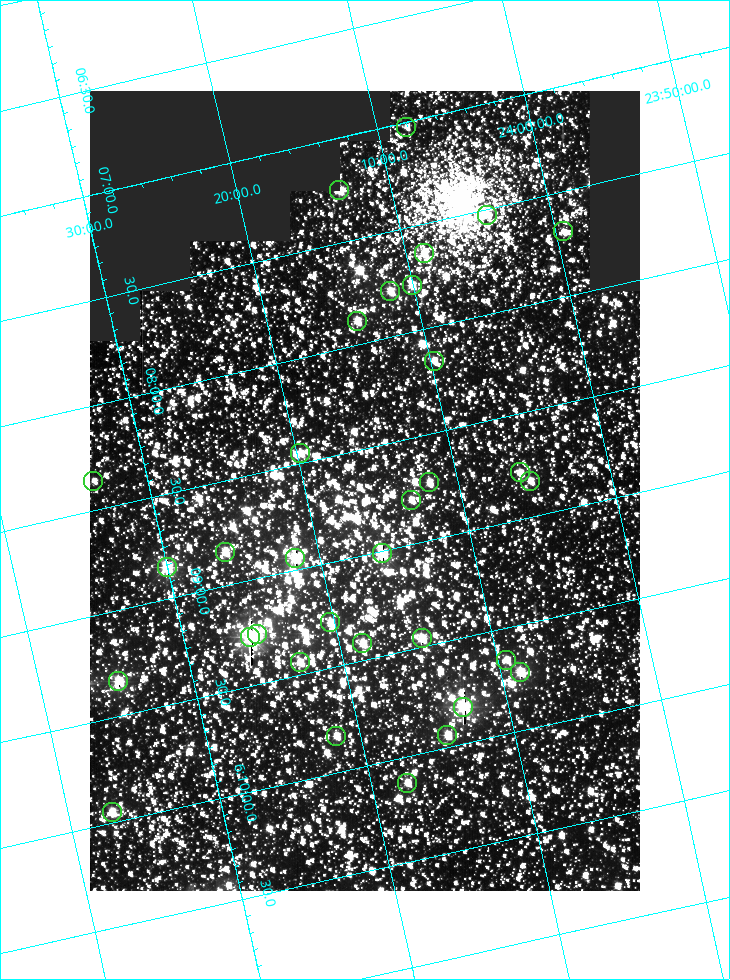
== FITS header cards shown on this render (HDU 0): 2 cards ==
NAXIS1  =                  550
NAXIS2  =                  800

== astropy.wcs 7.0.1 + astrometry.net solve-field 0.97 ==
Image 550 x 800 px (HDU 0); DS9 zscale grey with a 90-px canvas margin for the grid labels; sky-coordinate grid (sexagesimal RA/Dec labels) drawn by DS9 from the SOLVED WCS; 33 Tycho-2 reference stars matched to detected sources circled (green)
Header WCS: RA---TAN/DEC--TAN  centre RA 06:08:42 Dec +24:16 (92.17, +24.27 deg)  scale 3.98 arcsec/px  FOV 36.4' x 53.0'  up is -103 deg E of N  parity normal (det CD < 0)
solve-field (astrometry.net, Tycho-2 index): VERIFIED the header's WCS against the Tycho-2 star catalogue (verified at 3 index scales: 18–32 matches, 0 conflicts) and refined it, rather than solving blind
Solved WCS: RA---TAN-SIP/DEC--TAN-SIP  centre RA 06:08:42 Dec +24:16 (92.17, +24.27 deg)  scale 3.98 arcsec/px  FOV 36.5' x 53.0'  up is -103 deg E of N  parity normal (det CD < 0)
The solver's refit moves the header's centre by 0.21 arcsec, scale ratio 1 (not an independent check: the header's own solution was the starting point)
Tycho-2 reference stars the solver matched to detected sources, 33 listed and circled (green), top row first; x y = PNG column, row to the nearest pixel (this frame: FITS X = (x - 90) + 1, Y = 800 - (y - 91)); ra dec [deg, ICRS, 3 dp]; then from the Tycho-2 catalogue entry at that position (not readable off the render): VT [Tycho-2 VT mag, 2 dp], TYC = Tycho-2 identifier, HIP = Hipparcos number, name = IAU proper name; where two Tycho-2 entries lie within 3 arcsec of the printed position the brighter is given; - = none
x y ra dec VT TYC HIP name
406 127 91.756 +24.135 11.55 1864-383-1 - -
339 190 91.813 +24.222 9.50 1864-951-1 - -
487 215 91.882 +24.069 10.67 1864-1197-1 - -
563 231 91.922 +23.991 11.04 1864-773-1 - -
424 253 91.910 +24.147 9.81 1864-677-1 - -
412 285 91.945 +24.168 9.83 1864-545-1 - -
390 291 91.946 +24.193 9.49 1864-879-1 - -
357 321 91.972 +24.235 9.87 1864-607-1 - -
434 361 92.040 +24.163 9.97 1864-387-1 - -
300 453 92.113 +24.329 10.09 1877-692-1 - -
520 472 92.195 +24.097 9.91 1877-1306-1 - -
93 481 92.090 +24.558 11.22 1868-1493-1 - -
530 481 92.208 +24.088 10.02 1877-898-1 - -
429 482 92.182 +24.197 9.90 1877-42-1 - -
411 500 92.198 +24.221 10.14 1877-234-1 - -
225 552 92.210 +24.434 9.33 1881-345-1 - -
382 553 92.254 +24.266 8.73 1877-224-1 - -
295 558 92.236 +24.360 8.19 1877-300-1 29148 -
167 567 92.212 +24.501 8.67 1881-93-1 - -
330 622 92.321 +24.338 9.42 1877-884-1 - -
257 634 92.315 +24.419 9.14 1881-15-1 - -
250 637 92.316 +24.428 7.55 1881-1595-1 - -
422 638 92.364 +24.244 8.80 1877-1589-1 - -
362 643 92.355 +24.308 9.21 1877-702-1 - -
506 660 92.412 +24.157 10.23 1877-766-1 - -
300 662 92.360 +24.380 9.69 1881-496-1 - -
520 672 92.431 +24.145 8.75 1877-16-1 - -
118 681 92.334 +24.580 8.60 1881-81-1 - -
463 707 92.456 +24.215 7.57 1877-1484-1 - -
447 735 92.485 +24.239 9.49 1877-1276-1 - -
336 736 92.457 +24.359 9.75 1877-1432-1 - -
407 783 92.531 +24.294 10.40 1877-334-1 - -
112 812 92.487 +24.619 9.38 1881-1542-1 - -